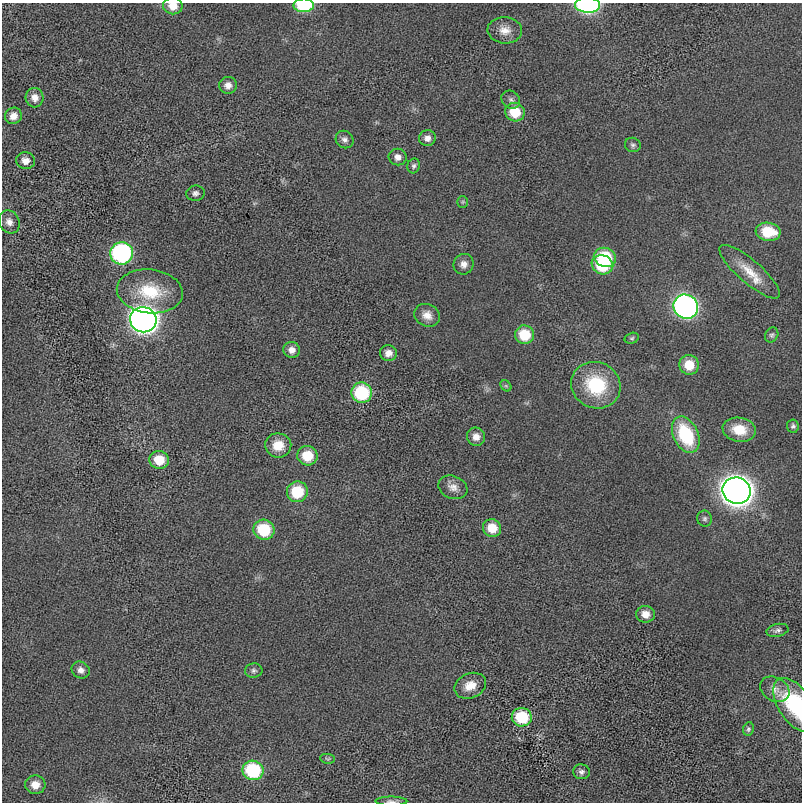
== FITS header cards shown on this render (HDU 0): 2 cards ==
NAXIS1  =                  800 / length of data axis 1
NAXIS2  =                  800 / length of data axis 2

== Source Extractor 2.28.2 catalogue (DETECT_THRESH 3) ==
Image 800 x 800 px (HDU 0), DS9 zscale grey, 1 PNG px = 1 image px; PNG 804 x 804 px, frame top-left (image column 1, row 800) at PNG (2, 3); each listed source drawn as its Kron ellipse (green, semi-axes under 4 px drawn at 4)
Background -2.94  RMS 110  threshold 319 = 3 sigma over >= 5 px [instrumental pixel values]
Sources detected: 64; all 64 listed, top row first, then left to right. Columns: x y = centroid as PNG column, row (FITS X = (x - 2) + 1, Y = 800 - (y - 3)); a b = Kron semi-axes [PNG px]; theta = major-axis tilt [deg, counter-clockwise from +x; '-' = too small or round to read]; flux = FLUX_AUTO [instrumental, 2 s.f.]
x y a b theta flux
304 5 10 7 0 4.1e+05
588 5 12 7 -1 1.1e+06
173 6 10 8 -10 8.7e+04
505 30 17 13 -4 8.3e+04
228 85 9 8 - 4.9e+04
35 98 10 9 - 5.4e+04
511 100 10 8 -38 3.0e+04
515 112 10 9 - 2.0e+05
13 116 8 8 - 5.4e+04
427 138 8 8 - 3.9e+04
345 140 9 8 - 3.2e+04
633 145 8 7 - 1.9e+04
398 157 9 8 - 4.2e+04
26 161 9 8 - 5.6e+04
414 166 7 6 - 1.9e+04
195 193 9 7 9 2.6e+04
463 202 6 5 - 1.1e+04
9 222 12 10 -62 5.4e+04
768 232 12 9 -8 2.5e+05
122 253 11 11 - 1.3e+06
605 257 11 9 -21 3.6e+05
464 264 10 10 - 4.7e+04
602 265 11 9 -20 4.0e+05
750 272 39 11 -41 1.7e+05
150 291 33 22 -7 3.4e+05
686 307 12 11 - 2.7e+06
427 315 13 11 -26 6.6e+04
143 320 13 12 - 6.0e+06
524 335 9 9 - 2.2e+05
772 335 8 6 61 1.7e+04
632 338 7 5 16 1.3e+04
292 350 8 8 - 4.5e+04
388 353 8 8 - 5.0e+04
689 365 10 9 - 1.6e+05
596 385 25 23 -27 4.5e+05
506 386 6 5 - 1.2e+04
362 393 10 10 - 5.1e+05
793 426 7 6 - 1.8e+04
739 430 17 12 -10 1.7e+05
686 435 19 12 -65 4.8e+05
476 437 9 9 - 5.4e+04
278 445 13 12 - 1.3e+05
307 456 10 9 - 1.9e+05
159 460 10 9 - 1.7e+05
453 487 15 11 -22 6.0e+04
737 491 14 13 - 9.8e+06
297 492 10 10 - 2.8e+05
705 519 8 7 - 1.8e+04
492 528 9 9 - 1.4e+05
264 530 10 10 - 3.4e+05
645 614 9 8 - 6.6e+04
777 630 11 6 12 2.5e+04
81 670 9 8 - 4.0e+04
254 670 9 7 9 2.0e+04
470 686 16 12 23 1.0e+05
775 689 15 12 -30 6.6e+04
795 705 30 16 -56 5.5e+05
522 717 10 9 - 3.5e+05
748 729 7 5 80 1.5e+04
328 759 7 5 -6 1.2e+04
253 770 10 9 - 5.6e+05
581 772 8 7 - 2.5e+04
35 785 10 9 - 8.2e+04
391 801 16 4 0 2.5e+04
At the frame edge (FLAGS 8, measured only in part): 5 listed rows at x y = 304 5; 588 5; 173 6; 795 705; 391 801